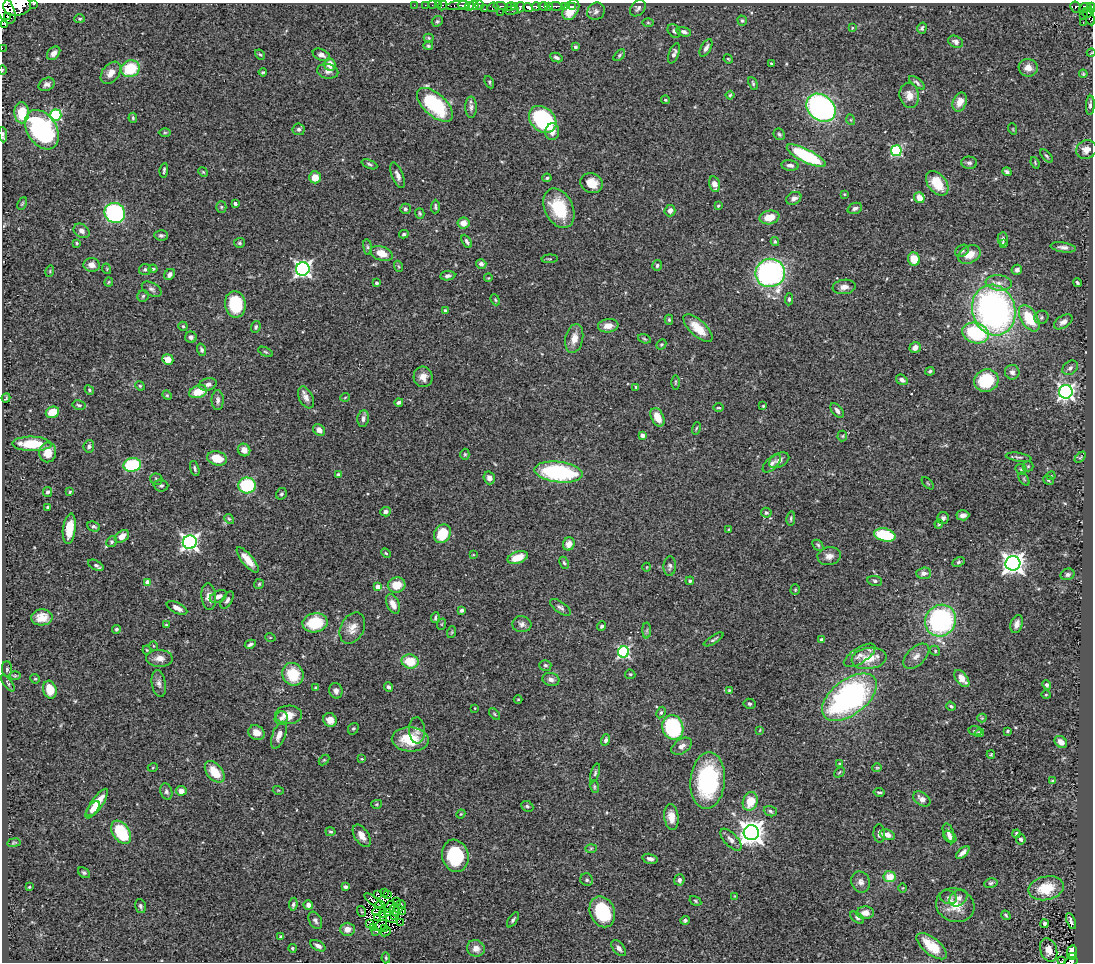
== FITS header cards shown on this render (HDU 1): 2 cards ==
NAXIS1  =                 1091
NAXIS2  =                  960

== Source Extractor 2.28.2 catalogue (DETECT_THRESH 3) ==
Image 1091 x 960 px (HDU 1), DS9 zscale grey, 1 PNG px = 1 image px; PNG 1095 x 964 px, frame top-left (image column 1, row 960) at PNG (2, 3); each listed source drawn as its Kron ellipse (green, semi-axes under 4 px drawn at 4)
Background 0.49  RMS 0.025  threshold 0.0749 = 3 sigma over >= 5 px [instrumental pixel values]
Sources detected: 470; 8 with non-positive FLUX_AUTO (blend fragments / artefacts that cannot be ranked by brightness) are neither listed nor drawn; the other 462 listed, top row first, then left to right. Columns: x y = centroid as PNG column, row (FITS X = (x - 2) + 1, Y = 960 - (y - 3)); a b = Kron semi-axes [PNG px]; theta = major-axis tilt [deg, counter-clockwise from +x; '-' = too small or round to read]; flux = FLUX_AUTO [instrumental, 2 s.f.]
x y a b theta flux
34 4 3 2 - 70
414 5 2 2 - 3.7
425 5 2 2 - 4
432 5 2 2 - 6.1
438 5 3 2 - 3
458 5 11 4 7 280
464 5 6 3 -10 280
479 5 5 2 - 25
17 6 14 10 5 1800
442 6 5 3 - 13
469 6 5 3 - 190
473 6 5 3 - 380
500 6 6 3 3 55
511 6 5 3 - 160
515 6 4 3 - 68
536 6 4 3 - 95
543 6 5 3 - 310
548 6 3 3 - 95
556 6 7 3 -1 62
573 6 3 3 - 9.3
493 7 6 4 24 49
520 7 5 4 - 200
528 7 5 4 - 480
565 7 3 2 - 13
1076 7 6 5 - 70
4 8 17 8 -60 1300
638 8 9 6 48 5.1
1085 8 6 5 - 160
1091 8 5 3 - 240
484 9 3 2 - 5.3
571 10 11 7 60 32
512 11 7 3 8 85
596 11 9 8 - 6.4
500 12 2 2 - 5.2
1088 13 5 4 - 180
1083 16 3 2 - 21
1089 16 9 4 -67 160
7 17 4 3 - 150
80 19 5 4 - 2.6
437 21 6 5 - 2.5
742 21 5 4 - 3
1083 22 2 2 - 4.2
648 23 6 4 -1 2
5 25 3 2 - 140
852 28 3 2 - 1.3
922 28 6 4 73 3.2
674 31 7 5 -46 4.3
684 32 7 4 -13 6.1
429 38 5 4 - 2.1
956 42 8 5 -25 6.6
428 46 5 4 - 2.2
575 47 4 3 - 3.4
2 48 2 2 - 3.9
706 48 9 5 62 6.5
54 53 8 5 48 8.6
674 53 11 5 70 6.1
1091 53 4 3 - 1.1
260 54 6 3 -42 2.1
321 55 9 5 -24 6.4
619 55 7 4 47 3
556 58 6 4 -25 4
728 59 5 4 - 1.7
771 64 4 2 - 2
330 65 6 5 - 18
1028 68 9 8 - 14
130 69 10 8 25 70
2 70 5 3 - 1.5
328 71 11 7 -11 6.8
263 72 4 2 - 2.2
111 73 12 8 54 14
1083 74 4 3 - 1.8
489 82 6 4 -64 2.5
753 83 7 3 -66 2.7
917 83 9 4 -38 3.9
47 84 8 6 28 6.9
730 95 4 4 - 2.2
909 95 12 9 -80 15
666 100 4 3 - 2.5
960 102 10 6 67 14
435 105 22 11 -42 120
1090 105 9 4 87 5
471 107 11 6 90 6.1
821 108 16 12 -40 380
22 113 11 7 -89 49
56 115 5 5 - 190
133 118 5 4 - 2.6
543 119 15 11 -42 210
851 120 5 3 - 1.6
299 129 6 6 - 4.5
1013 129 6 3 -72 1.5
42 130 21 14 -57 280
165 132 6 4 0 2.5
552 132 8 7 - 14
779 134 6 5 - 2.9
3 135 8 3 -84 3.9
1086 150 10 9 - 13
896 151 5 5 - 160
806 156 21 6 -26 130
1047 156 8 4 -48 2.8
969 163 8 6 -4 4.7
1035 163 6 3 -69 1.8
369 164 8 4 -23 3.2
790 165 9 5 -7 6.2
164 170 7 3 81 2.9
203 172 5 4 - 2
1007 172 5 4 - 3.8
398 175 13 5 -68 8.1
315 177 6 5 - 22
547 178 5 4 - 2.6
592 183 11 10 - 25
937 183 14 9 -51 40
714 184 8 5 -77 14
844 194 3 3 - 1.4
794 198 8 6 32 7
919 198 6 5 - 20
235 203 3 3 - 4
22 204 6 3 63 2.1
718 206 3 3 - 1.9
221 207 5 5 - 2.5
435 207 7 3 87 2.7
559 208 21 14 -65 76
855 208 7 5 21 5
405 209 5 5 - 3.5
670 211 6 5 - 9
115 213 10 9 - 240
420 213 5 4 - 2.5
769 217 10 7 11 26
463 223 6 5 - 15
82 231 8 6 -32 7.9
404 234 5 4 - 2.9
161 235 7 5 -4 4.1
1003 239 6 5 - 4.1
467 241 7 4 -62 4.5
775 242 4 3 - 2.3
77 243 3 3 - 1.8
239 243 5 5 - 2.7
1004 244 4 3 - 3.2
367 247 8 4 -82 3.1
1063 247 12 5 -8 6.9
962 251 7 5 32 3.8
381 253 11 7 -20 22
969 255 12 8 27 24
550 259 8 3 4 2.2
914 259 6 6 - 30
481 264 5 5 - 5.6
92 265 8 7 - 11
657 265 5 4 - 3.2
398 266 6 3 -70 2
107 269 5 3 - 1.4
153 269 4 4 - 2.1
303 269 7 6 - 560
145 270 6 5 - 3.5
1017 270 5 5 - 5.1
50 271 6 3 73 1.7
770 273 15 14 - 390
170 274 6 5 - 5.4
448 276 7 4 7 4.8
488 278 4 3 - 1.3
109 282 4 4 - 1.7
377 283 3 3 - 3.5
999 283 13 7 -6 12
1077 283 4 3 - 3.6
844 287 11 7 7 9.2
152 289 11 6 -29 5
143 296 6 5 - 3.2
789 299 6 4 83 3.5
495 300 6 4 -67 2.2
235 304 13 10 -83 74
445 310 4 3 - 2.7
994 310 26 21 -74 600
1041 317 7 6 - 4.3
1029 318 14 8 -58 63
669 320 5 4 - 2.3
1063 322 10 6 32 7.8
183 326 4 4 - 2.3
608 326 10 6 7 13
256 327 6 4 71 3.2
698 328 18 8 -43 30
975 333 13 10 -17 120
191 337 5 5 - 4.5
574 338 15 9 78 18
644 339 6 4 -20 2.1
661 344 5 4 - 2.3
915 348 6 5 - 10
201 350 6 4 -72 3.5
266 352 8 4 -27 2.5
168 359 5 5 - 18
1070 368 8 6 37 5
930 371 5 4 - 3.1
1012 372 7 7 - 7.1
423 377 10 9 - 13
902 380 6 4 -34 6.4
986 381 12 11 - 85
675 382 7 3 89 2
208 384 9 6 15 6.4
140 386 5 4 - 2
636 387 3 3 - 2.1
89 390 5 4 - 2.5
198 392 9 6 18 33
1066 392 7 6 - 520
167 395 5 4 - 2
306 397 11 7 -64 9.6
345 397 5 3 - 1.4
6 398 4 2 - 2
218 400 10 6 90 5.6
399 402 4 3 - 4.3
79 405 7 4 -12 3.2
763 406 3 3 - 1.5
718 408 5 2 - 1.7
837 410 8 5 -52 6.4
52 412 7 5 23 31
657 417 10 6 -63 24
363 419 8 6 83 6.7
696 428 6 2 76 1.7
319 430 6 5 - 10
642 435 4 3 - 9.9
842 436 5 5 - 2.3
32 444 20 7 -1 59
89 446 6 5 - 4.1
244 450 6 6 - 10
48 452 10 8 78 24
465 454 6 4 -90 2.2
1019 457 13 4 -9 3.8
1080 457 7 4 45 2
217 458 10 7 -15 34
779 460 11 6 28 8.1
772 463 11 6 45 6
132 465 9 6 9 120
1028 466 5 5 - 2.3
195 469 8 3 -73 3.2
1021 469 6 4 -45 2
559 472 24 10 -7 190
339 474 4 4 - 2.6
1051 476 4 3 - 1.5
489 478 6 5 - 7.6
156 479 6 5 - 3
1024 479 7 4 -54 2.2
1048 480 5 3 - 1.8
928 483 7 3 -45 1.6
161 485 7 6 - 3.8
247 485 8 8 - 100
47 492 5 4 - 4.7
70 492 4 3 - 1.8
281 494 6 5 - 3.4
48 507 3 3 - 2.2
386 512 5 4 - 5.6
766 513 5 5 - 2.4
963 515 6 5 - 7.5
791 518 7 4 82 2.7
943 518 6 6 - 4.4
229 519 5 4 - 2.1
939 524 4 4 - 1.8
94 527 6 5 - 3.8
69 529 15 6 83 34
729 529 3 3 - 1.6
442 534 10 8 61 56
885 535 11 6 -13 97
122 536 8 5 34 13
111 542 5 5 - 3.3
190 542 7 7 - 650
569 544 6 6 - 11
818 545 6 4 -45 3
386 553 5 4 - 2
473 555 4 2 - 1.2
829 556 12 9 8 11
518 558 10 5 18 31
248 560 16 5 -50 22
958 562 6 4 27 2.9
564 563 6 4 -63 2.7
1013 563 7 7 - 1200
96 565 8 4 -27 4.5
670 566 10 6 88 4.9
647 567 4 3 - 1.2
924 573 7 6 - 8.2
1068 574 7 5 20 4.6
690 581 4 4 - 3.4
875 581 7 5 -10 3.6
148 582 4 4 - 17
259 584 5 5 - 2.1
397 585 9 7 12 27
378 587 4 4 - 20
795 590 5 4 - 2.1
218 596 9 5 27 7.5
209 597 13 7 -85 13
227 600 10 5 58 4.3
393 604 10 6 -64 15
560 607 12 5 -35 5.3
177 608 11 5 -26 11
462 610 4 3 - 5.7
42 617 10 8 3 19
435 618 5 3 - 2.7
941 621 16 15 - 260
315 623 12 9 10 65
442 624 6 3 71 1.8
522 624 9 8 - 6.8
1017 624 9 6 71 8.8
166 625 3 3 - 1.5
602 626 5 4 - 4.1
352 628 16 11 63 18
116 629 4 4 - 2.9
647 630 8 4 89 3.3
452 632 6 3 71 1.9
270 637 5 3 - 1.4
714 639 11 3 31 3.1
821 639 4 3 - 2.3
250 644 6 3 26 4
154 646 5 3 - 1.3
147 650 4 4 - 1.7
935 651 5 4 - 2.6
624 652 6 5 - 240
860 655 18 7 32 12
916 656 16 9 43 11
159 658 13 8 -1 13
869 658 17 10 9 33
410 661 8 7 - 41
545 665 6 5 - 3.2
7 669 8 5 -89 3.5
293 674 12 10 -64 53
630 674 5 4 - 2
15 676 6 4 0 2.3
962 678 10 5 -52 16
35 679 5 4 - 2.1
551 679 9 6 -16 7.9
8 683 10 3 -54 2.8
159 683 14 7 -80 8
1047 685 5 4 - 3.2
389 687 5 4 - 4.4
316 688 4 4 - 2.1
50 690 9 6 -73 30
729 690 4 3 - 1.6
336 691 8 6 -74 7
1046 695 4 4 - 1.9
849 697 32 17 37 430
518 699 4 3 - 1.4
749 704 6 5 - 3.4
951 706 5 3 - 3
475 708 3 2 - 0.99
661 712 6 4 62 2.4
494 714 7 4 -46 2.3
289 715 13 9 2 21
281 718 7 6 - 5.7
982 718 4 4 - 1.5
330 720 7 6 - 16
673 727 12 10 -73 160
353 729 6 5 - 2.6
417 730 13 8 -87 7.5
760 730 4 2 - 1.1
975 731 7 4 -12 2.7
1007 731 4 3 - 1.9
256 733 8 7 - 13
979 733 4 3 - 4.3
279 735 14 6 69 13
410 739 18 12 -3 56
606 740 6 4 70 4.6
1061 742 7 5 -43 11
682 746 11 7 34 9
991 754 4 3 - 1.6
362 759 4 3 - 1.8
324 760 6 4 44 1.9
840 764 4 3 - 1.6
153 767 5 3 - 1.7
877 768 4 4 - 1.8
215 772 12 7 -50 36
839 772 6 3 45 1.9
595 773 9 4 72 3.4
708 781 28 17 85 160
1053 781 4 3 - 2.6
594 787 7 4 -72 2.3
278 790 5 3 - 1.6
181 791 5 5 - 13
166 792 8 6 -72 4.3
879 792 5 3 - 2.6
922 799 9 6 -36 9.8
750 801 9 7 72 35
97 804 17 6 55 32
377 804 5 4 - 1.7
527 806 6 5 - 3.2
93 809 9 4 49 10
770 811 7 5 -19 3.1
461 814 5 4 - 1.7
671 817 13 7 -83 18
121 832 13 8 -55 85
330 832 5 4 - 2.2
948 832 9 5 -70 7.7
751 833 7 7 - 1700
879 833 9 6 -85 5.7
1017 834 4 3 - 3
887 835 8 5 -20 9.8
362 836 12 7 -58 13
950 837 7 5 -44 6.2
1021 839 5 4 - 4.3
731 840 14 6 -47 9.3
14 843 7 3 9 1.7
591 848 6 4 2 2
963 853 8 3 42 7.1
455 856 16 13 -75 110
650 859 8 4 -14 6.6
84 873 6 4 -37 3.1
889 877 6 5 - 28
587 880 6 6 - 3.9
679 880 5 5 - 5
861 882 11 9 -68 8.8
991 883 7 4 11 3.2
29 887 3 2 - 1.6
345 887 4 3 - 3.9
903 888 4 3 - 1.3
1046 888 18 11 12 49
385 893 2 2 - 2.1
378 894 4 2 - 1.8
388 894 3 2 - 1.9
735 896 4 4 - 1.4
948 897 8 6 -22 4.5
958 898 10 7 37 8.3
373 901 10 3 -36 1.8
695 901 6 4 -30 2.3
397 902 3 2 - 2.2
293 904 6 4 81 3.3
308 905 5 4 - 7.8
380 905 5 2 - 3.1
401 905 4 3 - 0.95
955 905 19 16 -21 32
140 906 7 5 -76 3.5
390 907 6 3 59 1.3
398 908 3 3 - 0.54
394 910 6 3 -68 1.7
361 911 5 3 - 0.78
403 911 4 3 - 3.4
377 912 4 2 - 0.71
602 912 16 12 -67 110
387 913 4 2 - 1.2
865 913 9 6 3 12
382 914 4 3 - 1.5
394 915 3 2 - 1.8
1006 915 5 3 - 2.2
378 918 3 2 - 0.32
857 918 8 4 -37 3.5
392 919 6 2 -13 1.8
315 920 9 6 -62 4.8
513 920 8 4 56 4
685 920 5 4 - 3.1
1071 921 8 3 -70 3.8
370 923 3 2 - 1.7
400 923 4 2 - 1
1044 924 4 3 - 3.3
381 925 7 3 34 1.6
373 928 4 2 - 0.84
385 928 3 2 - 1.7
347 929 7 6 - 14
376 932 3 2 - 1.1
386 932 5 2 - 1.4
280 936 4 3 - 1.5
318 946 8 4 -30 6.5
932 946 18 8 -39 41
292 948 4 3 - 2.8
476 948 9 8 - 13
619 948 9 5 -50 7.4
1049 950 12 8 -71 13
1072 952 7 5 83 24
1072 957 3 2 - 15
386 958 5 4 - 2.2
1062 961 4 3 - 3
1071 961 7 4 13 29
At the frame edge (FLAGS 8, measured only in part): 11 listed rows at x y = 34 4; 17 6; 4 8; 1091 8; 2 48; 1091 53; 2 70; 1090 105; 3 135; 1062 961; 1071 961
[8 non-positive-flux detections neither listed nor drawn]